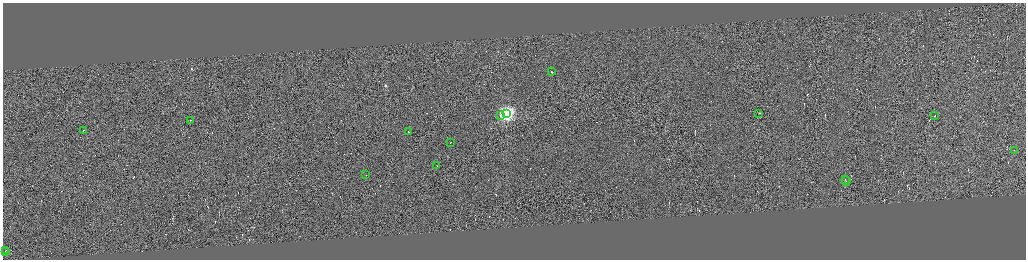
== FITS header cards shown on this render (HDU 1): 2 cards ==
NAXIS1  =                 4093
NAXIS2  =                 1030

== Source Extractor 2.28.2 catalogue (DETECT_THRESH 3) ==
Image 4093 x 1030 px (HDU 1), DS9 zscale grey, zoomed out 1/4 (1 PNG px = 4 x 4 image px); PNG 1028 x 262 px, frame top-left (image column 4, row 1030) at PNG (3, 3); each listed source drawn as its Kron ellipse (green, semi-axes under 4 px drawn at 4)
Background 0.176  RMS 4.2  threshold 12.5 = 3 sigma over >= 5 px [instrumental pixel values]
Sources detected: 329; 313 cannot appear on this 1/4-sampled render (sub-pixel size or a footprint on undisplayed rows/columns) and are neither listed nor drawn; the other 16 listed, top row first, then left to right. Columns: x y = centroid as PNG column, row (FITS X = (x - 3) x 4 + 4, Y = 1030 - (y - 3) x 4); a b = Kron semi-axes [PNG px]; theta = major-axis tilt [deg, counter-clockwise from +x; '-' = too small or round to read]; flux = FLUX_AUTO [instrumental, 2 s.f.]
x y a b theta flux
551 72 2 1 - 22000
506 114 4 3 - 790000
759 114 3 1 - 27000
500 116 2 1 - 16000
934 116 2 1 - 17000
190 121 2 1 - 13000
83 131 2 1 - 20000
408 132 2 1 - 27000
450 143 2 1 - 12000
1014 151 2 1 - 18000
437 166 2 1 - 13000
365 175 2 1 - 40000
845 180 2 1 - 14000
846 182 5 1 - 44000
5 251 2 1 - 16000
5 252 2 1 - 13000
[313 sub-pixel or undisplayed-footprint detections neither listed nor drawn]